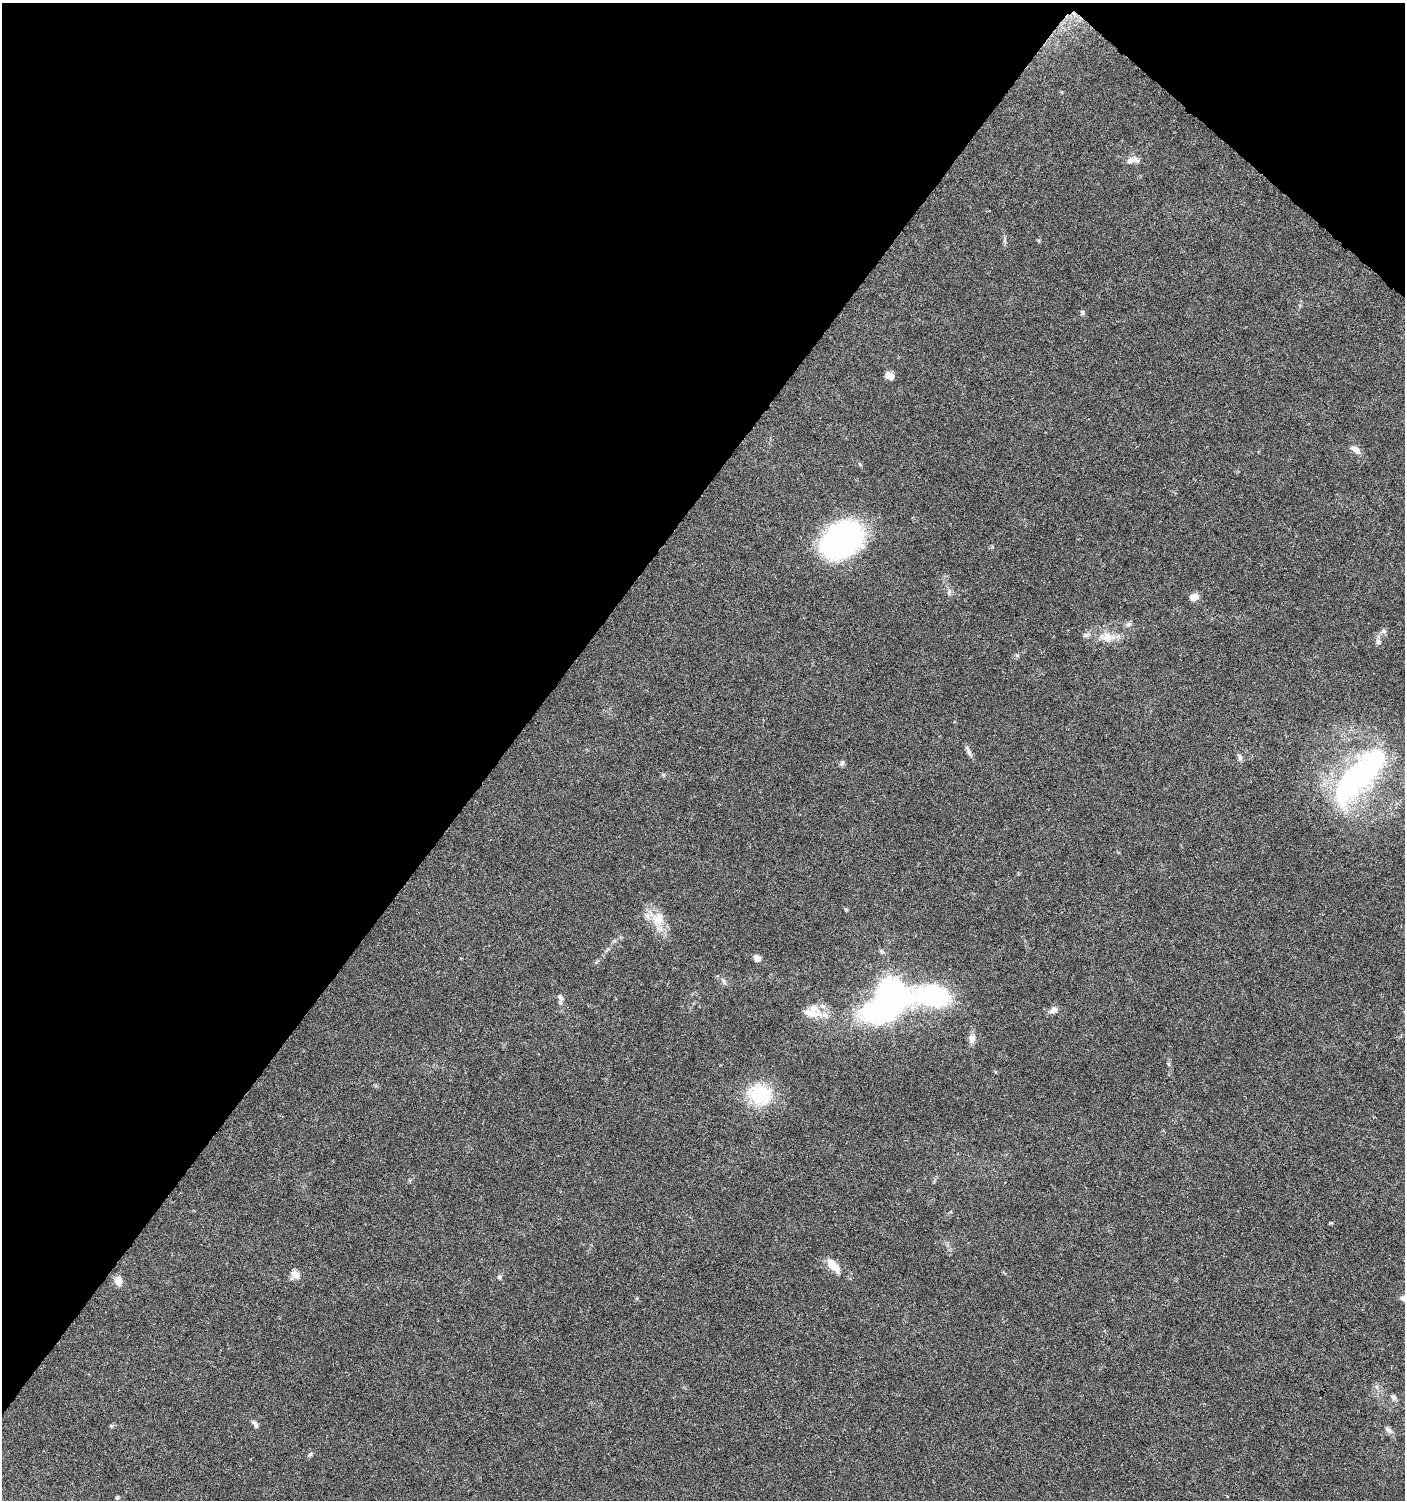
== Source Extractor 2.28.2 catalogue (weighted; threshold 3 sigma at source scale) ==
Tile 2 of 4 x 4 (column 2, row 1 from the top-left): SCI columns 1646-3048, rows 4498-5995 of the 6029 x 6005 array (HDU 1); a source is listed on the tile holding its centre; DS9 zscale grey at full resolution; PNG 1407 x 1502 px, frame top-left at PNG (2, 3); no overlay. Shown black and unused: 38% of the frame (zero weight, under 5 of 9 exposures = <1% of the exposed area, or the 3 px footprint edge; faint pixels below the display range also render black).
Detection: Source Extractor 2.28.2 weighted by HDU 2 'WHT'; one run over the whole footprint, this tile lists its part. Background 0.0353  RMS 0.0025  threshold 0.0101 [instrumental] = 3 sigma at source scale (4.09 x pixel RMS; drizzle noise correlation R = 1.36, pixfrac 0.8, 0.0396/0.0396 arcsec/px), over >= 5 px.
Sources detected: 41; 2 inside a brighter object's white glare — not listed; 2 inside a brighter listed object's ellipse — not listed separately; the other 37 listed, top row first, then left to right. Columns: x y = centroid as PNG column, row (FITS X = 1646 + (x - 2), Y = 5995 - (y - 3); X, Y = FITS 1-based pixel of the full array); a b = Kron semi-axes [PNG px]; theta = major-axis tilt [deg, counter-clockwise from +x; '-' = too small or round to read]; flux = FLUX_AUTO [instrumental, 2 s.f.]
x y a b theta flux
1131 160 19 7 24 1.3
1082 312 8 4 -75 0.38
890 376 9 6 -44 2.1
1355 450 15 7 -36 1.3
842 540 35 25 34 83
949 592 8 4 72 0.51
1193 597 7 5 9 2.6
1128 624 8 6 22 0.6
1383 631 7 7 - 0.65
1086 635 12 5 23 0.7
1108 637 16 14 -28 3
1378 641 7 6 - 0.8
968 751 15 5 -68 0.81
1240 757 9 5 -81 0.64
842 763 7 6 - 0.51
1360 775 49 22 46 60
658 919 22 16 -78 4.6
757 958 9 7 -39 1
724 982 9 4 -64 0.54
890 988 7 7 - 160
932 996 35 14 -2 42
560 997 9 6 -83 0.9
813 1008 22 13 -40 3.2
1054 1010 11 8 29 1
972 1039 10 7 85 1.7
760 1094 28 23 -27 13
833 1265 15 7 -48 4.3
295 1274 13 10 -43 1.4
499 1277 6 5 - 0.42
118 1281 9 8 - 2.1
1404 1298 8 7 - 0.99
1393 1397 8 6 -56 0.64
255 1424 12 5 -57 0.72
111 1426 5 4 - 0.3
1388 1430 10 7 -35 0.82
310 1454 8 5 39 0.46
117 1497 4 3 - 0.43
Isophote crosses this tile's border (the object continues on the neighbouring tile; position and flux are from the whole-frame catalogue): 1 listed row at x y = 1404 1298